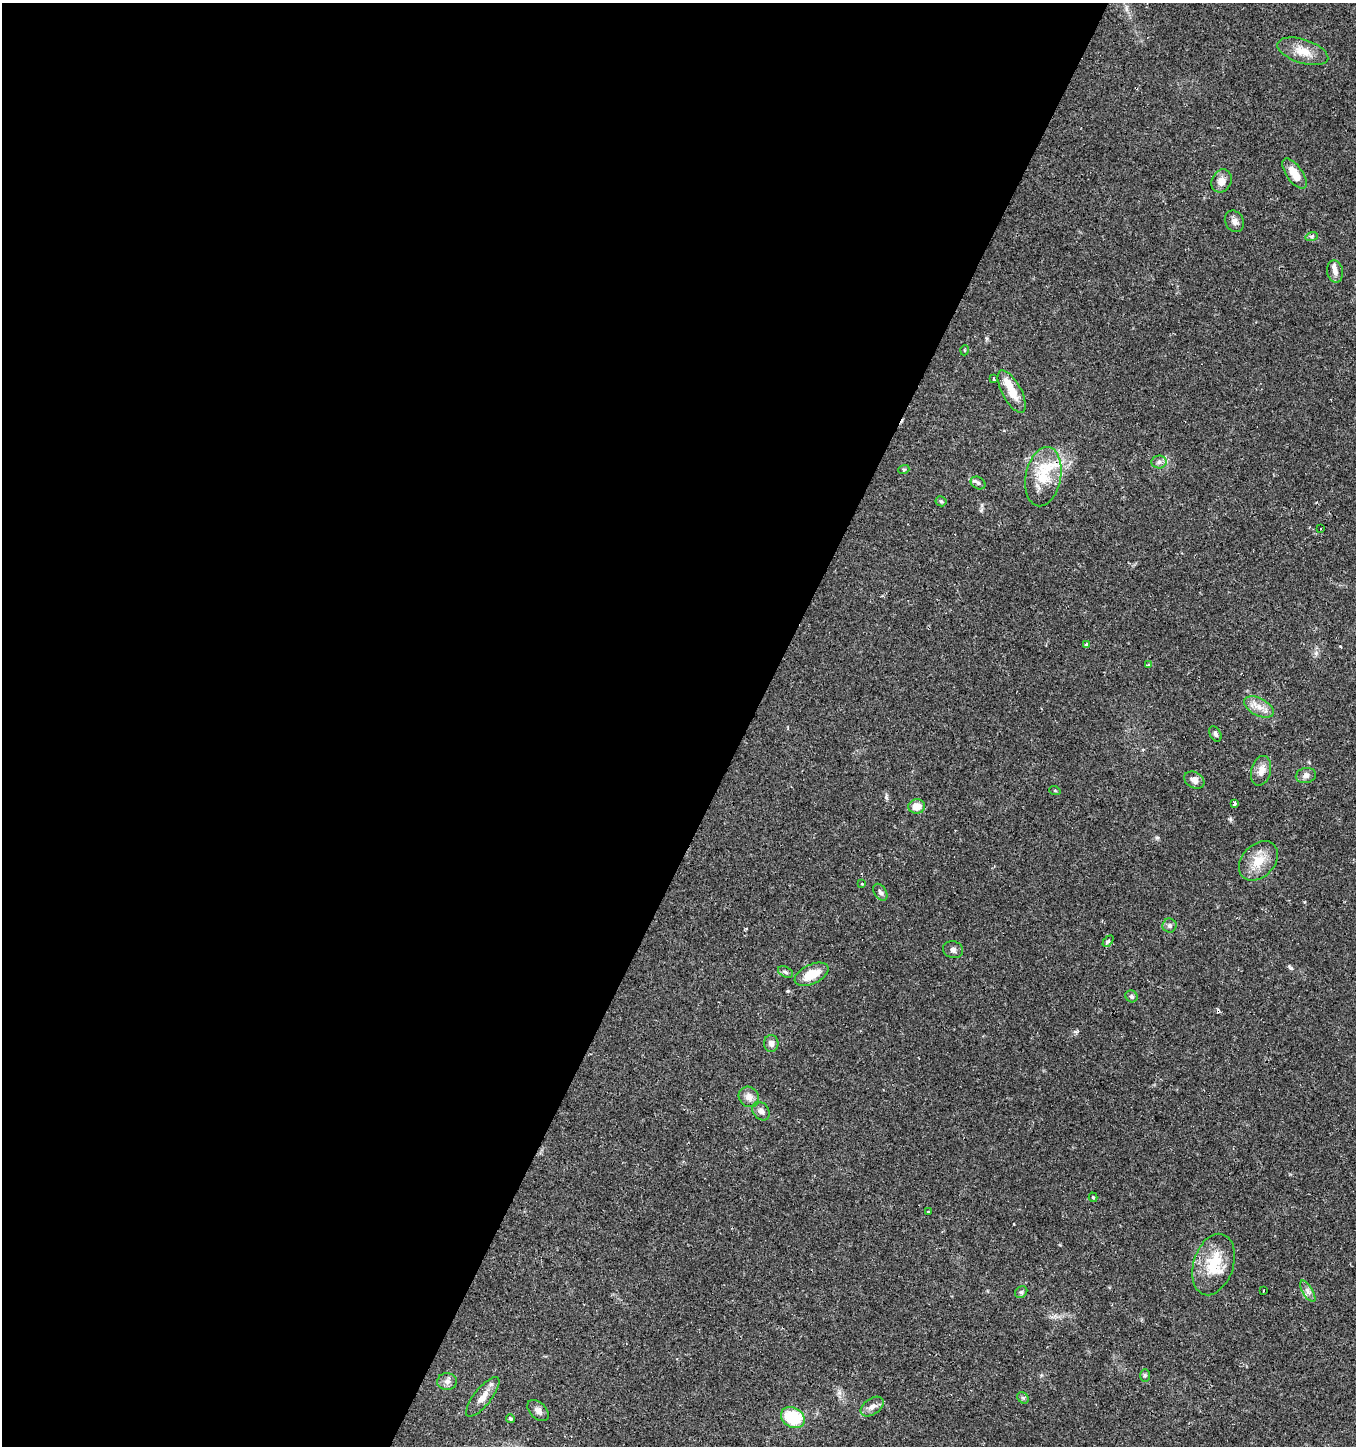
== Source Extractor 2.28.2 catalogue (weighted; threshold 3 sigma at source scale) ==
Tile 5 of 4 x 4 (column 1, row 2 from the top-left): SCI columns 261-1614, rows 2887-4330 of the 5870 x 5777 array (HDU 1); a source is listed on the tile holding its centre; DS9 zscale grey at full resolution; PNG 1358 x 1448 px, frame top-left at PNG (2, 3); each listed source drawn as its Kron ellipse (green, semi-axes under 4 px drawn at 4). Shown black and unused: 55% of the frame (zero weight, under 2 of 3 exposures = <1% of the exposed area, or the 3 px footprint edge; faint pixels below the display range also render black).
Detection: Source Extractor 2.28.2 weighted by HDU 2 'WHT'; one run over the whole footprint, this tile lists its part. Background 0.0673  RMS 0.0052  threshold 0.0236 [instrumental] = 3 sigma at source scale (4.5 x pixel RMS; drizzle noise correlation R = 1.50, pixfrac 1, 0.0396/0.0396 arcsec/px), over >= 5 px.
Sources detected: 60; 4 cosmic-ray / hot-pixel residue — neither listed nor drawn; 5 inside a brighter listed object's ellipse — not listed separately; the other 51 listed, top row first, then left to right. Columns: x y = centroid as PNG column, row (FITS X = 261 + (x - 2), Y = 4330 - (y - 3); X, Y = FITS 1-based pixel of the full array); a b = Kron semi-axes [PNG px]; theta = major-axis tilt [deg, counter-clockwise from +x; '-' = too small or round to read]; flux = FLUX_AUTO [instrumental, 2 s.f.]
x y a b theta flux
1303 51 26 12 -18 8.7
1294 174 18 8 -54 8.2
1221 181 12 9 63 4.3
1234 221 11 9 -59 2.4
1312 236 6 4 18 0.84
1335 271 11 8 -78 2.6
965 350 5 3 - 0.44
993 379 4 2 - 0.78
1012 391 23 9 -61 8.9
1159 462 7 6 - 1.8
904 469 5 3 - 0.55
1043 477 30 17 79 16
978 483 8 6 -28 1.3
941 501 5 5 - 0.7
1321 529 3 2 - 0.65
1086 645 4 4 - 2.2
1148 665 3 3 - 0.9
1259 707 16 8 -27 5
1215 734 8 5 -61 1.2
1261 771 15 10 76 4.5
1306 776 10 7 11 2.3
1194 780 11 7 -29 2.7
1055 791 6 3 -19 0.48
1234 804 3 3 - 5.2
917 806 8 7 - 6.4
1258 861 22 16 46 11
862 884 4 3 - 0.37
880 892 9 6 -57 1.5
1169 926 7 7 - 1.5
1108 941 6 4 45 0.87
953 950 10 8 -16 2
785 972 8 5 -27 1.1
811 974 18 9 25 10
1131 996 6 5 - 1.2
771 1043 8 7 - 2.4
749 1097 11 9 -46 3.7
761 1111 10 7 -50 2.6
1093 1197 5 3 - 0.71
928 1212 3 3 - 0.55
1213 1264 31 20 72 18
1263 1290 3 3 - 1.3
1308 1291 12 5 -59 2.1
1021 1292 6 5 - 0.96
1145 1376 6 4 90 0.73
447 1382 10 8 2 2.6
483 1397 24 8 52 5.7
1023 1398 6 5 - 0.9
872 1407 13 8 35 3
538 1411 13 8 -43 2.3
793 1417 13 9 -31 25
510 1419 4 4 - 0.7
Unlisted compact peaks at least as high as the median listed source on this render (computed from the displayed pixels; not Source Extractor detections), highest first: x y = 1291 968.